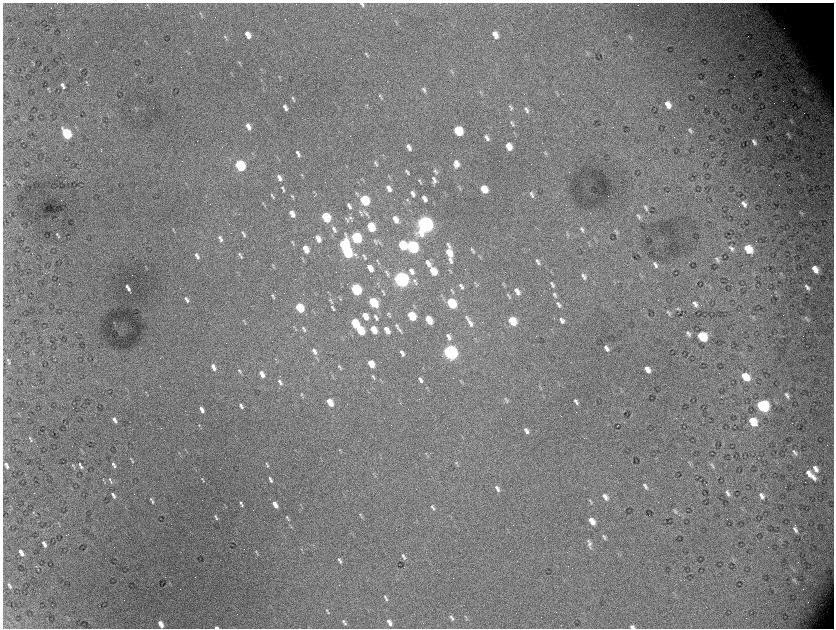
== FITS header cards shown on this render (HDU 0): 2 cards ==
NAXIS1  =                 1663 / length of data axis 1
NAXIS2  =                 1252 / length of data axis 2

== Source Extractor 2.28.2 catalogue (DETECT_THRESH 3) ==
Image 1663 x 1252 px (HDU 0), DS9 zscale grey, zoomed out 1/2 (1 PNG px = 2 x 2 image px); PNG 836 x 630 px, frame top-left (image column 2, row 1251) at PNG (3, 3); no overlay
Background 5310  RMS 87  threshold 261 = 3 sigma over >= 5 px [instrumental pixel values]
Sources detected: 447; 48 cannot appear on this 1/2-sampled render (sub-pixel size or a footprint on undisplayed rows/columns) and are not listed; the other 399 listed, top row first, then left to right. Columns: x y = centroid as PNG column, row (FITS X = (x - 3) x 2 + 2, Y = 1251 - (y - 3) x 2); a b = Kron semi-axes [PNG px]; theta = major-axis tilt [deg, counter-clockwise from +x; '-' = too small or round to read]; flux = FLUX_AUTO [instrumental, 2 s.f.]
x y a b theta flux
361 3 5 3 - 2.5e+04
147 5 5 3 - 2.0e+04
363 5 5 4 - 3.0e+04
200 13 5 3 - 2.6e+04
247 34 6 4 -25 1.3e+05
495 35 7 4 -59 1.5e+05
225 37 4 3 - 1.8e+04
248 37 4 3 - 7.7e+04
630 37 5 2 - 1.6e+04
226 39 4 3 - 1.7e+04
366 53 7 3 -45 2.5e+04
587 53 7 3 -58 2.2e+04
239 62 5 3 - 1.6e+04
34 64 5 2 - 1.2e+04
451 71 6 2 -53 1.8e+04
87 82 4 3 - 2.0e+04
62 84 4 3 - 4.0e+04
64 87 3 2 - 2.0e+04
48 88 4 3 - 1.3e+04
424 90 9 4 -60 4.3e+04
480 92 4 3 - 1.6e+04
380 95 7 4 -58 2.8e+04
293 98 4 3 - 1.8e+04
294 100 6 3 -55 1.9e+04
668 105 7 4 -57 1.6e+05
284 106 5 3 - 4.0e+04
510 106 5 4 - 2.5e+04
511 108 5 4 - 2.4e+04
286 109 4 3 - 3.1e+04
526 109 6 4 -36 3.7e+04
527 111 6 4 88 3.5e+04
791 121 6 3 -60 2.0e+04
512 123 9 4 -56 3.7e+04
247 125 5 5 - 8.6e+04
249 128 4 4 - 6.2e+04
458 131 7 5 -58 1.0e+06
691 132 7 4 -77 3.8e+04
66 133 6 5 - 1.1e+06
788 134 8 3 -53 2.7e+04
67 136 3 3 - 6.3e+05
487 138 7 4 -58 7.2e+04
754 142 8 4 -56 6.2e+04
408 146 6 4 -26 6.4e+04
509 146 6 4 -61 2.6e+05
409 149 5 4 - 4.8e+04
297 152 5 4 - 3.6e+04
546 154 9 3 -61 2.7e+04
299 155 4 4 - 3.4e+04
277 157 3 2 - 9.2e+03
375 162 5 4 - 2.6e+04
456 162 8 7 - 9.9e+04
239 165 5 4 - 1.3e+06
376 165 5 4 - 2.6e+04
457 165 9 4 59 8.1e+04
241 167 5 3 - 1.0e+06
436 171 10 4 -57 4.4e+04
407 172 7 3 -60 3.4e+04
302 175 3 2 - 1.2e+04
278 176 5 4 - 5.5e+04
388 176 4 2 - 1.0e+04
433 178 6 5 - 4.1e+04
280 179 5 4 - 4.3e+04
419 180 6 4 -43 2.9e+04
6 181 4 2 - 1.5e+04
435 181 7 4 34 4.2e+04
388 187 6 4 -30 6.4e+04
459 187 6 3 -54 2.1e+04
282 188 4 4 - 2.3e+04
483 188 6 4 -23 2.8e+05
284 190 5 3 - 2.0e+04
389 190 4 4 - 4.8e+04
484 191 4 3 - 1.6e+05
314 192 5 3 - 1.5e+04
412 192 6 5 - 5.3e+04
356 193 6 4 -41 2.6e+04
532 194 9 4 -58 5.2e+04
271 195 4 3 - 1.5e+04
413 195 5 4 - 3.6e+04
292 196 6 3 -38 2.7e+04
273 197 4 3 - 1.6e+04
423 197 4 4 - 6.1e+04
364 199 6 4 -3 9.0e+05
407 200 5 3 - 2.0e+04
425 200 4 3 - 5.1e+04
365 202 4 3 - 7.1e+05
744 204 8 4 -58 7.5e+04
348 205 4 3 - 3.7e+04
265 206 3 2 - 8.4e+03
350 207 5 4 - 3.5e+04
645 207 6 5 - 2.9e+04
646 209 6 4 -83 3.0e+04
360 212 5 4 - 2.9e+04
800 212 4 3 - 1.8e+04
291 213 4 4 - 9.9e+04
366 214 6 4 -60 3.6e+04
293 215 4 3 - 7.6e+04
637 215 5 4 - 2.6e+04
325 216 6 4 -20 7.1e+05
350 217 6 5 - 3.4e+04
639 217 7 4 85 3.3e+04
346 218 5 4 - 2.2e+04
394 218 5 4 - 1.2e+05
326 219 4 3 - 4.4e+05
347 221 4 3 - 1.7e+04
396 221 5 4 - 1.0e+05
425 224 9 7 -83 8.4e+06
370 226 6 4 -18 5.4e+05
333 228 5 4 - 4.1e+04
371 228 4 3 - 3.5e+05
173 229 5 3 - 1.6e+04
582 229 8 4 -57 3.7e+04
335 231 6 4 83 3.3e+04
615 231 7 3 -57 2.5e+04
242 233 4 4 - 2.2e+04
57 234 3 3 - 1.4e+04
244 235 5 4 - 2.7e+04
58 237 4 2 - 9.7e+03
355 237 6 4 0 1.4e+06
220 238 5 4 - 4.3e+04
317 238 4 4 - 1.3e+05
357 239 4 4 - 1.1e+06
221 240 4 3 - 3.0e+04
318 240 4 3 - 1.1e+05
375 241 6 4 -59 3.1e+04
292 242 5 4 - 1.9e+04
343 244 4 4 - 1.2e+06
403 245 7 5 -62 8.0e+05
448 245 25 4 -66 1.0e+05
345 247 2 2 - 5.1e+05
412 247 7 5 -57 3.7e+06
305 248 5 4 - 1.8e+05
472 249 6 4 -49 3.0e+04
731 249 9 5 -45 5.4e+04
748 249 7 5 -48 4.7e+05
306 251 4 3 - 1.4e+05
448 252 4 3 - 1.8e+05
473 252 5 4 - 2.3e+04
347 253 15 6 -78 2.2e+06
240 254 5 4 - 2.4e+04
450 254 3 2 - 9.5e+04
196 255 4 4 - 4.1e+04
364 255 9 3 -52 3.1e+04
479 256 5 3 - 1.6e+04
198 257 4 4 - 3.6e+04
241 257 4 3 - 1.5e+04
302 258 6 3 -57 1.8e+04
450 260 18 6 -79 1.7e+05
718 260 7 5 -63 4.0e+04
377 261 5 3 - 1.9e+04
537 261 5 4 - 3.2e+04
428 263 8 4 -59 1.3e+05
538 263 5 4 - 3.0e+04
273 265 5 3 - 1.7e+04
655 265 7 3 -58 5.2e+04
369 267 5 4 - 1.4e+05
815 269 7 4 -55 1.9e+05
371 270 4 3 - 1.0e+05
410 270 5 4 - 5.2e+04
433 271 7 4 -58 4.5e+05
386 272 8 4 -52 3.3e+04
412 272 5 5 - 5.6e+04
780 273 5 3 - 1.6e+04
388 274 5 4 - 2.4e+04
583 275 6 5 - 4.2e+04
584 277 5 4 - 3.7e+04
401 279 8 6 -58 7.0e+06
414 281 6 5 - 4.1e+04
416 283 5 4 - 2.3e+04
475 283 5 3 - 1.8e+04
551 283 6 4 -40 2.8e+04
460 285 5 4 - 3.2e+04
476 285 4 3 - 1.5e+04
553 285 5 4 - 2.6e+04
127 286 3 2 - 3.4e+04
504 286 3 3 - 1.3e+04
807 287 6 3 -51 5.4e+04
355 288 4 3 - 1.4e+06
462 288 5 4 - 2.9e+04
128 289 3 3 - 4.1e+04
451 290 5 4 - 2.2e+04
356 291 5 4 - 1.3e+06
382 291 5 3 - 2.0e+04
517 291 7 4 -59 1.2e+05
776 292 3 2 - 1.2e+04
453 293 5 4 - 2.1e+04
384 294 4 3 - 1.6e+04
272 295 4 3 - 1.7e+04
508 295 6 3 -45 2.5e+04
555 295 9 4 -62 3.8e+04
339 297 3 2 - 9.3e+03
186 298 4 3 - 3.8e+04
274 298 4 3 - 1.6e+04
340 299 3 2 - 1.0e+04
330 300 6 4 -61 2.6e+04
187 301 4 3 - 3.2e+04
372 301 4 4 - 4.9e+05
450 302 7 5 -21 8.5e+05
557 303 6 4 -31 2.9e+04
373 304 5 4 - 5.0e+05
695 304 6 3 -58 6.1e+04
413 305 3 2 - 1.0e+04
452 305 4 3 - 5.3e+05
559 306 5 4 - 3.0e+04
299 307 5 4 - 5.8e+05
332 307 5 4 - 2.3e+04
300 309 4 3 - 4.4e+05
333 309 3 3 - 1.5e+04
677 309 4 4 - 1.6e+04
388 313 4 4 - 2.1e+04
669 313 7 3 -60 2.7e+04
364 315 4 4 - 1.8e+05
410 315 4 3 - 4.1e+05
375 316 5 4 - 3.6e+04
390 316 4 3 - 1.4e+04
753 316 3 2 - 1.1e+04
412 317 5 4 - 3.9e+05
466 317 11 4 -53 3.6e+04
366 318 4 4 - 1.6e+05
806 318 7 5 -28 4.4e+04
376 319 4 3 - 2.9e+04
429 320 7 4 -62 3.8e+05
562 320 6 3 -56 5.5e+04
243 321 5 3 - 1.4e+04
512 321 7 5 -56 6.2e+05
354 322 5 4 - 6.1e+05
469 322 8 5 -57 7.8e+04
245 323 4 3 - 1.5e+04
356 325 4 3 - 4.6e+05
396 325 5 3 - 2.1e+04
471 325 6 5 - 5.3e+04
294 327 4 3 - 1.4e+04
303 328 5 4 - 2.3e+04
398 328 5 4 - 2.4e+04
359 329 5 4 - 4.8e+05
373 329 4 4 - 2.3e+05
386 329 4 4 - 1.3e+05
305 330 4 3 - 1.9e+04
400 330 6 4 -57 4.0e+04
374 331 4 3 - 1.9e+05
361 332 4 3 - 3.8e+05
387 332 4 3 - 1.1e+05
688 333 5 3 - 4.2e+04
448 336 5 4 - 5.3e+04
702 336 7 5 -49 9.4e+05
449 338 5 4 - 5.0e+04
606 348 6 3 -58 6.4e+04
314 350 4 4 - 4.4e+04
401 352 4 4 - 4.1e+04
450 352 8 6 -56 6.4e+06
315 353 5 4 - 4.6e+04
403 355 4 3 - 3.6e+04
275 359 3 2 - 7.6e+03
8 360 5 3 - 2.3e+04
9 363 4 3 - 1.6e+04
370 363 4 4 - 2.0e+05
372 365 4 4 - 1.8e+05
213 366 5 4 - 6.1e+04
339 366 4 4 - 1.8e+04
214 369 4 3 - 4.6e+04
340 369 6 2 -83 1.4e+04
647 369 7 4 -55 1.4e+05
239 370 5 4 - 2.3e+04
261 373 4 3 - 8.3e+04
332 375 3 3 - 1.4e+04
262 376 4 3 - 7.4e+04
373 376 5 3 - 1.8e+04
745 377 7 5 -47 4.0e+05
374 378 5 3 - 1.8e+04
380 379 4 2 - 1.2e+04
420 379 5 3 - 3.9e+04
279 381 5 3 - 3.5e+04
421 381 4 4 - 3.7e+04
281 384 5 3 - 3.0e+04
146 392 3 2 - 8.1e+03
301 394 5 3 - 1.7e+04
787 395 7 3 -62 4.7e+04
505 399 7 4 -55 3.2e+04
329 401 4 3 - 2.1e+05
575 401 5 4 - 3.2e+04
577 403 5 4 - 3.7e+04
330 404 4 3 - 1.9e+05
240 405 5 3 - 3.4e+04
762 406 8 6 -44 2.1e+06
201 408 4 3 - 6.1e+04
242 408 3 3 - 2.3e+04
202 411 4 3 - 5.2e+04
114 419 4 4 - 4.7e+04
115 421 4 3 - 3.9e+04
753 422 7 5 -51 4.8e+05
199 425 5 3 - 1.8e+04
525 429 5 4 - 4.5e+04
527 432 5 4 - 4.2e+04
30 438 4 3 - 1.9e+04
31 441 4 3 - 1.5e+04
339 450 3 3 - 9.7e+03
793 451 10 3 -23 3.7e+04
179 453 3 2 - 7.7e+03
795 453 8 5 -36 5.0e+04
426 454 5 3 - 1.7e+04
180 456 3 2 - 9.7e+03
131 459 5 3 - 1.6e+04
132 461 4 3 - 1.3e+04
689 462 3 2 - 1.3e+04
266 463 5 3 - 1.6e+04
456 463 4 3 - 1.7e+04
6 464 5 4 - 3.9e+04
80 464 3 2 - 1.7e+04
113 464 5 4 - 3.1e+04
73 465 6 3 -57 1.8e+04
457 465 4 3 - 1.4e+04
712 465 8 4 -76 3.6e+04
114 466 4 3 - 2.4e+04
268 466 5 3 - 2.0e+04
7 467 4 3 - 3.0e+04
81 467 3 3 - 2.5e+04
816 469 9 5 -59 1.0e+05
809 473 10 6 -50 1.3e+05
813 477 12 6 -48 1.3e+05
269 478 4 4 - 2.7e+04
109 479 4 3 - 1.6e+04
202 479 3 3 - 1.2e+04
103 480 4 2 - 1.1e+04
204 481 3 2 - 8.6e+03
271 481 4 4 - 2.7e+04
105 482 3 2 - 9.6e+03
111 482 5 3 - 2.0e+04
644 485 4 3 - 2.1e+04
496 487 5 4 - 3.7e+04
646 487 6 5 - 3.6e+04
498 490 6 4 78 4.1e+04
728 493 9 4 -57 5.2e+04
112 494 3 2 - 2.7e+04
604 496 6 4 -5 5.7e+04
762 496 6 4 -56 6.2e+04
114 497 4 3 - 2.9e+04
605 498 6 5 - 6.4e+04
151 499 4 3 - 1.9e+04
590 500 6 4 -59 2.8e+04
152 502 4 3 - 2.3e+04
240 503 4 3 - 2.6e+04
274 503 4 3 - 9.0e+04
224 505 3 2 - 6.9e+03
242 505 3 3 - 2.1e+04
300 505 4 2 - 9.9e+03
10 506 3 2 - 7.0e+03
276 506 4 4 - 8.8e+04
432 507 6 4 -44 2.7e+04
433 509 4 4 - 2.3e+04
674 510 6 4 -38 2.5e+04
33 512 4 3 - 1.2e+04
360 514 4 3 - 1.4e+04
215 516 4 3 - 2.1e+04
287 517 5 3 - 1.7e+04
361 517 4 3 - 1.4e+04
217 519 3 3 - 1.9e+04
288 520 4 3 - 1.9e+04
591 520 4 3 - 1.0e+05
58 522 3 2 - 7.7e+03
592 522 5 5 - 1.5e+05
59 525 3 2 - 6.9e+03
289 525 3 3 - 1.1e+04
794 528 6 5 - 3.4e+04
796 530 6 5 - 4.2e+04
603 536 7 4 -31 2.7e+04
604 538 6 4 -50 2.5e+04
588 541 4 4 - 1.9e+04
43 543 3 3 - 3.8e+04
589 544 8 5 78 6.6e+04
45 545 4 3 - 3.8e+04
301 549 3 2 - 7.9e+03
20 551 3 3 - 6.1e+04
256 551 4 3 - 1.5e+04
22 554 3 3 - 6.2e+04
257 554 3 3 - 1.1e+04
403 555 5 4 - 2.5e+04
404 558 4 4 - 2.5e+04
339 559 5 4 - 2.6e+04
340 562 5 4 - 2.8e+04
36 566 3 3 - 1.1e+04
38 569 2 1 - 5.1e+03
793 579 6 2 -35 2.0e+04
9 584 5 4 - 3.0e+04
10 587 3 3 - 2.2e+04
673 593 5 2 - 1.2e+04
385 596 5 3 - 1.8e+04
386 599 5 4 - 2.4e+04
327 610 4 3 - 1.6e+04
328 612 5 4 - 1.8e+04
465 616 5 3 - 1.5e+04
451 617 5 4 - 3.1e+04
452 619 5 4 - 3.0e+04
343 621 4 4 - 2.1e+04
388 621 5 4 - 7.0e+04
160 623 4 4 - 9.6e+04
345 624 5 3 - 2.5e+04
390 624 4 4 - 6.6e+04
161 625 4 3 - 8.6e+04
216 627 3 2 - 5.9e+04
632 627 5 3 - 5.2e+04
At the frame edge (FLAGS 8, measured only in part): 3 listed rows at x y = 361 3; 216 627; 632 627
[48 sub-pixel or undisplayed-footprint detections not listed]